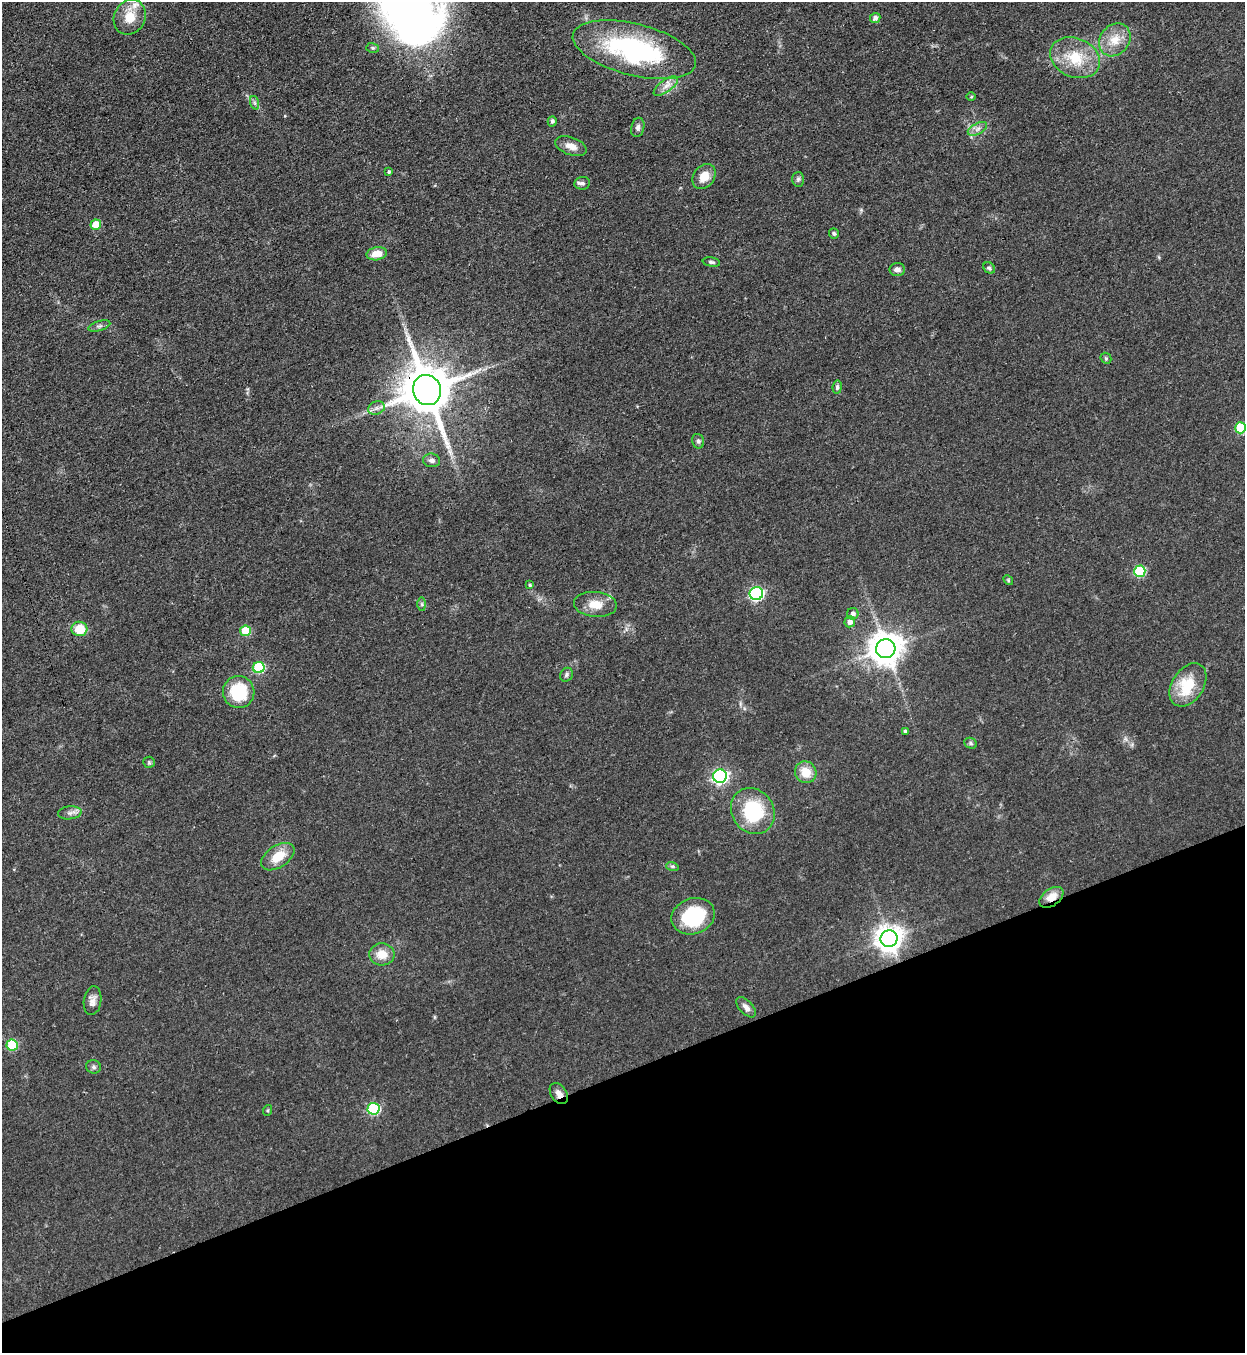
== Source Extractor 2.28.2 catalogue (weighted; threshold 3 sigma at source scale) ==
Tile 14 of 4 x 4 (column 2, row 4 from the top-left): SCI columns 1551-2793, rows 37-1387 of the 5457 x 5478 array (HDU 1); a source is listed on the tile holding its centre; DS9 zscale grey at full resolution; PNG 1247 x 1355 px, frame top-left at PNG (2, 2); each listed source drawn as its Kron ellipse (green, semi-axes under 4 px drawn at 4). Shown black and unused: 21% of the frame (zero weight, under 3 of 4 exposures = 5% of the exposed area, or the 3 px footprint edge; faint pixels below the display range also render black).
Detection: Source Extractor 2.28.2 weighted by HDU 2 'WHT'; one run over the whole footprint, this tile lists its part. Background 0.0524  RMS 0.0057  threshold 0.0258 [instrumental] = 3 sigma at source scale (4.5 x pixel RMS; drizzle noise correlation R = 1.50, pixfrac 1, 0.05/0.05 arcsec/px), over >= 5 px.
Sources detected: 67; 1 inside a brighter listed object's ellipse — not listed separately; the other 66 listed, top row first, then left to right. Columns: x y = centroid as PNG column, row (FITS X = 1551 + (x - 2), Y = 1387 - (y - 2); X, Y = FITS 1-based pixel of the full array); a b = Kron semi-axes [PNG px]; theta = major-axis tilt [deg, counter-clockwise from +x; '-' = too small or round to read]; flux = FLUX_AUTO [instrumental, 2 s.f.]
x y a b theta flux
130 17 18 15 63 11
875 18 5 5 - 2.1
1115 40 17 14 50 11
373 48 6 5 - 1.1
634 50 63 25 -14 100
1075 58 26 19 -23 21
666 86 14 6 35 4
971 97 5 3 - 0.56
255 103 7 4 -71 1.2
552 121 5 4 - 1.5
638 127 10 6 78 2.1
977 129 10 5 27 2.5
571 146 16 8 -20 5.5
389 172 4 4 - 0.86
704 176 13 10 54 7.6
798 179 7 6 - 1.3
582 183 8 6 8 1.7
96 225 5 5 - 15
834 234 5 5 - 1.1
377 254 10 6 10 6.8
711 262 9 4 -9 1.4
989 268 6 5 - 1
897 270 8 6 -4 2.7
99 326 11 5 17 1.6
1106 358 6 5 - 0.82
837 387 6 4 81 1.2
427 390 15 14 - 2800
376 408 8 6 21 2.4
1240 428 5 5 - 28
698 441 7 6 - 1.4
432 460 8 6 -8 2.1
1140 571 6 5 - 36
1008 580 5 4 - 0.71
530 585 4 3 - 0.83
756 594 7 6 - 96
422 604 7 4 -89 1.1
595 604 21 12 -5 9.6
853 614 6 5 - 1.8
850 622 5 5 - 2.8
79 629 8 7 - 13
245 631 5 5 - 18
886 649 9 9 - 1100
259 667 6 5 - 43
566 675 7 6 - 1.4
1188 685 24 15 57 22
239 692 16 15 - 29
905 731 3 3 - 6.6
971 743 6 5 - 1.1
149 762 6 5 - 0.87
806 772 11 10 - 9.3
720 776 7 6 - 150
753 811 24 21 -56 39
70 813 12 6 5 2.5
278 857 18 10 34 12
672 866 6 4 -17 0.92
1051 897 13 8 35 7.7
693 916 22 18 19 39
889 939 8 8 - 640
382 954 12 11 - 8.2
93 1001 14 9 82 3.8
746 1007 12 6 -48 3.2
12 1045 6 5 - 28
94 1067 7 6 - 1.4
559 1094 11 7 -56 3.2
373 1109 6 6 - 47
268 1110 5 3 - 0.63
Overlapping masked pixels (flux is a lower limit): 3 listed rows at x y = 427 390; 1051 897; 559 1094
Isophote crosses this tile's border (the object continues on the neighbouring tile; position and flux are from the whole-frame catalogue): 1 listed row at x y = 1240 428